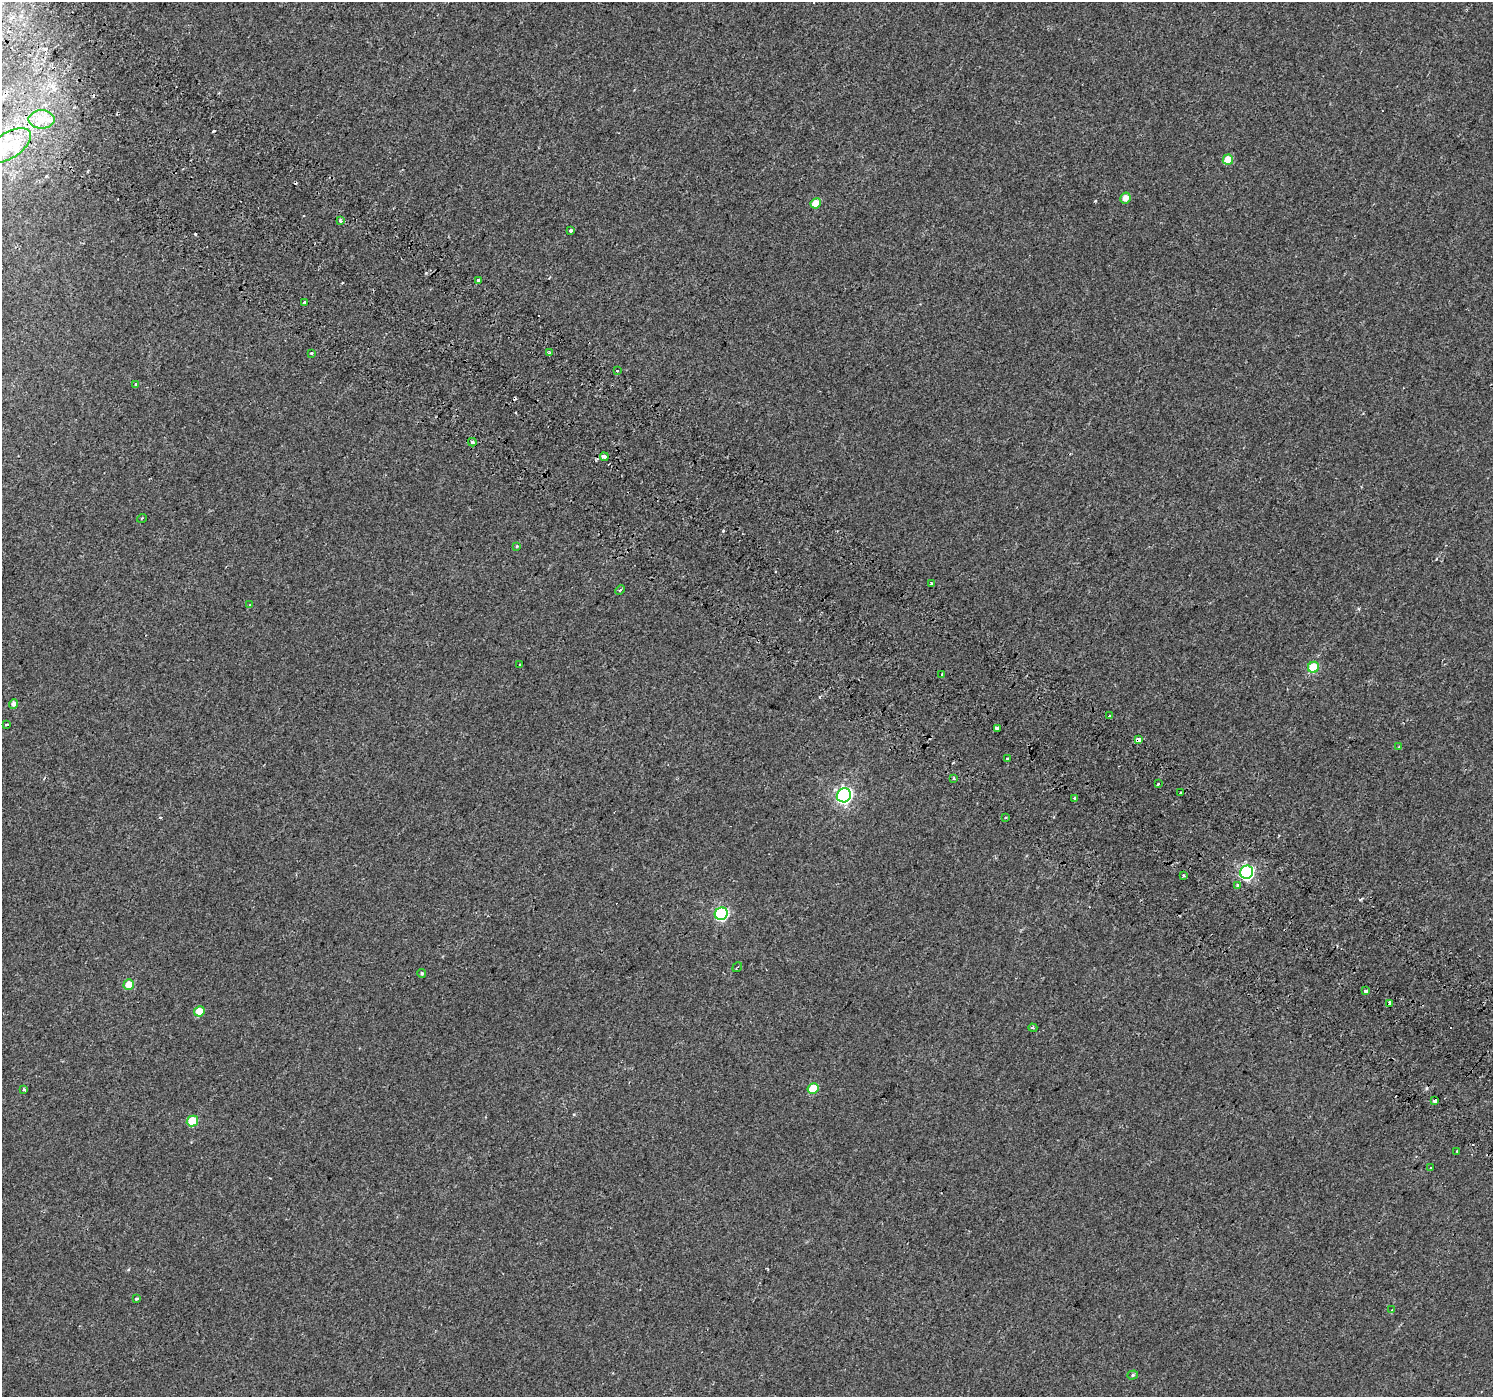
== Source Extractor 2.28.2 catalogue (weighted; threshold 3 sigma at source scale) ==
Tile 11 of 4 x 4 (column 3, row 3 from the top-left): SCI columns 3024-4514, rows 1689-3083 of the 6041 x 6101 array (HDU 1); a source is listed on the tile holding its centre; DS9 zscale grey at full resolution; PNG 1495 x 1399 px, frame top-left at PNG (2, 2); each listed source drawn as its Kron ellipse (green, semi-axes under 4 px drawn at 4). Shown black and unused: <1% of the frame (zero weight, under 2 of 3 exposures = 3% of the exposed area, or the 3 px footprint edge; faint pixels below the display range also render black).
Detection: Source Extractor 2.28.2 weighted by HDU 2 'WHT'; one run over the whole footprint, this tile lists its part. Background 0.00314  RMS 0.0036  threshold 0.016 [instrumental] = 3 sigma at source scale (4.5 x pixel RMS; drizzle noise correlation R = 1.50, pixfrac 1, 0.0396/0.0396 arcsec/px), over >= 5 px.
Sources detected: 70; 11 cosmic-ray / hot-pixel residue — neither listed nor drawn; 3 inside a brighter listed object's ellipse — not listed separately; the other 56 listed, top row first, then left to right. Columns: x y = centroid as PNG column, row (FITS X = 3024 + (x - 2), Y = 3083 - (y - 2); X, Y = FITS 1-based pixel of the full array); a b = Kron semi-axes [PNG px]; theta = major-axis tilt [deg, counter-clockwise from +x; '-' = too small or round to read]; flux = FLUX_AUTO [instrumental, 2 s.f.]
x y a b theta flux
41 119 13 9 0 4.2
8 146 25 13 33 9.8
1228 160 5 5 - 7.1
1125 198 5 5 - 2.8
816 203 5 5 - 5.3
341 221 4 3 - 1.1
571 230 3 3 - 3.6
479 280 3 3 - 7.1
305 302 3 3 - 0.7
311 353 3 2 - 0.38
550 353 4 3 - 3.3
617 371 3 3 - 0.87
136 384 4 2 - 0.34
472 442 4 3 - 0.79
604 457 4 3 - 2.7
142 518 5 3 - 0.29
517 546 4 4 - 0.31
932 583 3 3 - 0.5
620 590 5 3 - 0.38
250 605 4 3 - 0.37
520 665 3 3 - 0.41
1313 667 6 5 - 14
942 674 3 3 - 2.3
14 704 5 4 - 1.6
1109 716 3 3 - 0.77
7 724 3 3 - 1.3
997 728 3 3 - 4
1138 740 4 3 - 17
1399 747 3 3 - 0.37
1007 759 3 3 - 0.71
953 778 3 3 - 0.76
1158 784 3 3 - 1.2
1181 793 3 3 - 0.97
844 795 7 7 - 98
1075 798 3 3 - 2.7
1005 818 3 3 - 1.2
1247 872 7 6 - 68
1184 875 3 3 - 0.64
1238 885 3 3 - 2
721 914 6 6 - 49
737 967 5 2 - 0.37
422 973 4 4 - 0.49
129 985 5 5 - 6
1365 991 3 3 - 2
1390 1003 4 3 - 5.6
199 1011 5 5 - 7.8
1033 1028 4 3 - 0.63
813 1088 5 5 - 8.6
24 1089 3 3 - 1
1435 1101 3 3 - 8.5
192 1121 6 5 - 12
1457 1151 3 2 - 0.31
1431 1168 3 3 - 2
137 1299 4 3 - 0.83
1392 1310 3 3 - 6.6
1133 1375 5 4 - 0.58
Overlapping masked pixels (flux is a lower limit): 3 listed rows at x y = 1138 740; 1390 1003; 1435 1101
Isophote crosses this tile's border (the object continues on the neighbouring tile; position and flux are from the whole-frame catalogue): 1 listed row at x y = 8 146